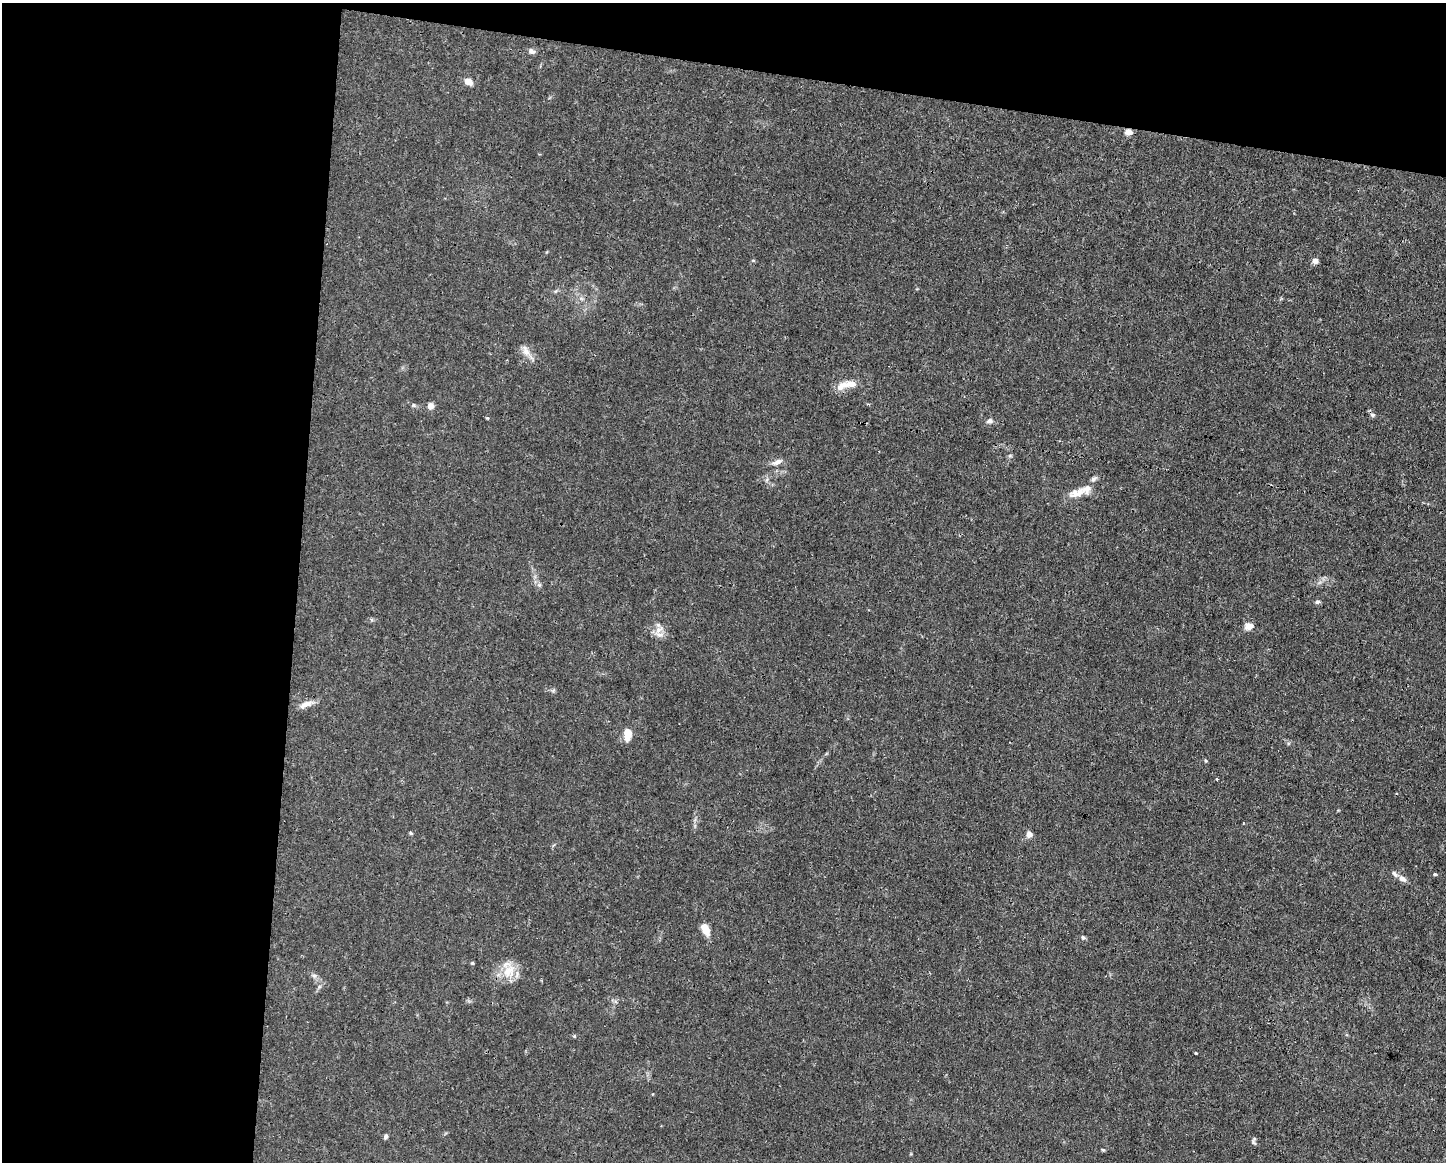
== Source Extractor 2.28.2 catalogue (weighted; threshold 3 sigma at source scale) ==
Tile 1 of 3 x 4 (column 1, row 1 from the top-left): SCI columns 112-1555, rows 3480-4639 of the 4667 x 4639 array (HDU 1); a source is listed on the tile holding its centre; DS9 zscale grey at full resolution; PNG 1448 x 1164 px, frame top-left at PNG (2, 3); no overlay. Shown black and unused: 26% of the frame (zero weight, under 3 of 4 exposures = <1% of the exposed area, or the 3 px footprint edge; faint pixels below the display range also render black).
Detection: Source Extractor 2.28.2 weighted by HDU 2 'WHT'; one run over the whole footprint, this tile lists its part. Background 0.0157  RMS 0.0024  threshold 0.0109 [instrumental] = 3 sigma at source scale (4.5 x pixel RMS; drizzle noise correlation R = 1.50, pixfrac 1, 0.05/0.05 arcsec/px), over >= 5 px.
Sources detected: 34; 3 inside a brighter listed object's ellipse — not listed separately; the other 31 listed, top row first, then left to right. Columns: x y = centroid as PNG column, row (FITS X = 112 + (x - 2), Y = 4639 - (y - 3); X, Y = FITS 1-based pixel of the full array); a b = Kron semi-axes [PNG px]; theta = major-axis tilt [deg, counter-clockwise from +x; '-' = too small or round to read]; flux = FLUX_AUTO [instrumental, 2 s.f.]
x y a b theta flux
531 51 8 6 -21 0.84
468 81 9 7 -32 1.7
1128 132 9 7 -8 1.2
1315 261 7 6 - 0.96
526 351 17 8 -63 1.9
851 384 18 9 1 2.5
413 405 6 4 -88 0.32
431 406 7 6 - 1.5
1372 415 7 6 - 0.58
989 421 8 6 24 0.82
777 462 14 7 22 1.2
1093 479 8 6 17 0.59
1077 493 24 11 19 2.9
1317 602 7 5 15 0.44
1249 626 9 7 15 1.8
659 630 16 8 54 1.8
305 704 16 7 26 1.8
627 734 13 8 87 3.1
1217 779 3 3 - 0.22
410 833 6 4 -88 0.28
1029 834 7 6 - 1.3
1435 874 4 3 - 0.29
1402 879 10 7 -30 1.2
705 929 13 7 -64 3
1083 937 7 5 -86 0.42
472 963 5 4 - 0.25
509 971 22 14 42 4.7
1196 1053 3 2 - 0.24
385 1136 6 5 - 0.54
1254 1139 7 4 46 0.42
1103 1150 5 4 - 0.25
Overlapping masked pixels (flux is a lower limit): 1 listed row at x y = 1128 132